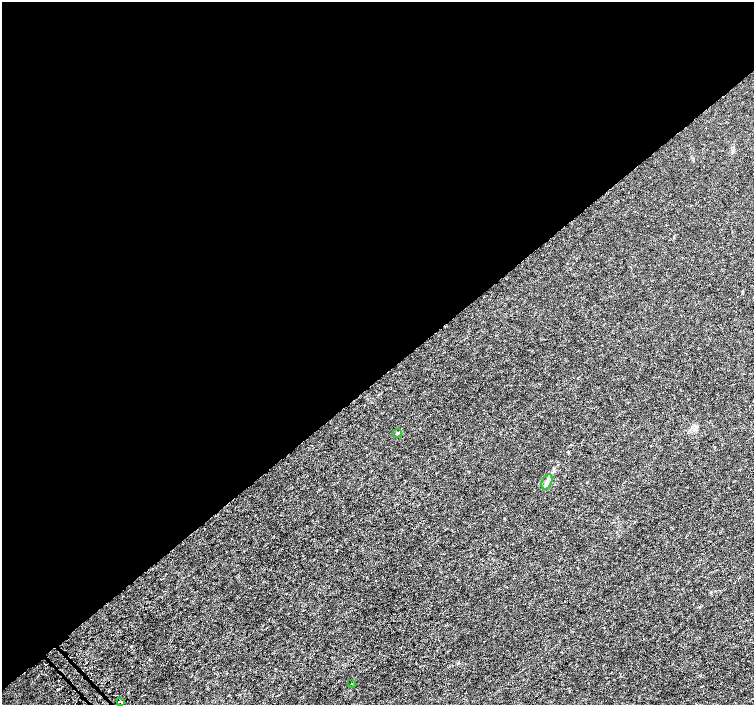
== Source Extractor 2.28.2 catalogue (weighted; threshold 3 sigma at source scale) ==
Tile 2 of 4 x 4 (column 2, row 1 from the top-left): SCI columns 1530-3032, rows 4387-5792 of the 6065 x 6026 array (HDU 1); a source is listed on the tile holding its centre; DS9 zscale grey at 2 x 2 block average (1 PNG px = mean of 2 x 2 image px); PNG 756 x 707 px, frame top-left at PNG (2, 2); each listed source drawn as its Kron ellipse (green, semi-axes under 4 px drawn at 4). Shown black and unused: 54% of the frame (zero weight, under 3 of 5 exposures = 2% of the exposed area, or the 3 px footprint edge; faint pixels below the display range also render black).
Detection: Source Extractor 2.28.2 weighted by HDU 2 'WHT'; one run over the whole footprint, this tile lists its part. Background -5.22e-05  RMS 7.0e-04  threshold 0.00314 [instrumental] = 3 sigma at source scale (4.5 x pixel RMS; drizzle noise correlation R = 1.50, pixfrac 1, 0.0396/0.0396 arcsec/px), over >= 5 px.
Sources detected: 5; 1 inside a brighter listed object's ellipse — not listed separately; the other 4 listed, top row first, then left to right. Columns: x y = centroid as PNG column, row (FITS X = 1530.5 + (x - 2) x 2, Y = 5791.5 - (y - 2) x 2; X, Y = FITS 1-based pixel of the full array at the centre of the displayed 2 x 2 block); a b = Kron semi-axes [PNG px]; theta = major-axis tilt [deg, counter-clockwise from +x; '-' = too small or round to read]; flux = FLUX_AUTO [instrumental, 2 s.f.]
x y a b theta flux
397 433 5 3 - 0.2
547 482 8 5 67 0.6
352 684 2 2 - 0.086
121 702 2 2 - 0.22